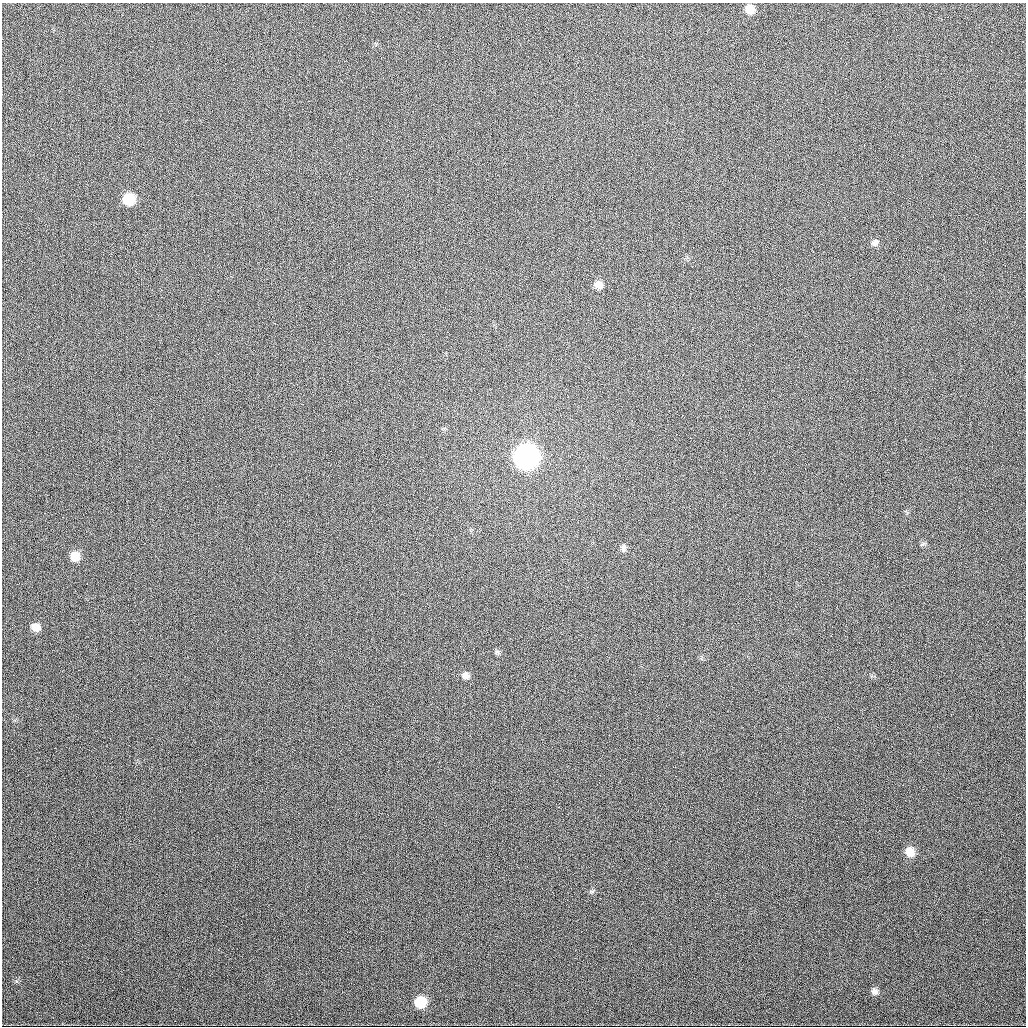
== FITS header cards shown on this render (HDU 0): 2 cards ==
NAXIS1  =                 1024
NAXIS2  =                 1024

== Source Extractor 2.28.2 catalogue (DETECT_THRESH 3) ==
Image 1024 x 1024 px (HDU 0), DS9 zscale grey, 1 PNG px = 1 image px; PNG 1028 x 1028 px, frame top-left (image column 1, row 1024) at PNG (2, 3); no overlay
Background 354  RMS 13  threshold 38.3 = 3 sigma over >= 5 px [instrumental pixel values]
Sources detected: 14; all 14 listed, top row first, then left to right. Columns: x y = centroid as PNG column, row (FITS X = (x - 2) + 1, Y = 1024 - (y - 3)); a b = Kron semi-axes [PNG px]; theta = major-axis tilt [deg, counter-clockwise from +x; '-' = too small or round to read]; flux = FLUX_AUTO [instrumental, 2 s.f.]
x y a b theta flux
750 9 9 8 - 10000
129 199 10 9 - 25000
875 243 9 8 - 3200
598 285 10 8 -21 6300
526 457 11 11 - 620000
623 547 10 7 -76 3200
75 556 9 9 - 11000
36 627 9 8 - 6900
497 652 6 6 - 1900
466 675 10 8 -19 4500
910 852 10 9 - 9700
592 892 7 4 45 1400
874 991 9 8 - 3600
420 1002 9 9 - 22000